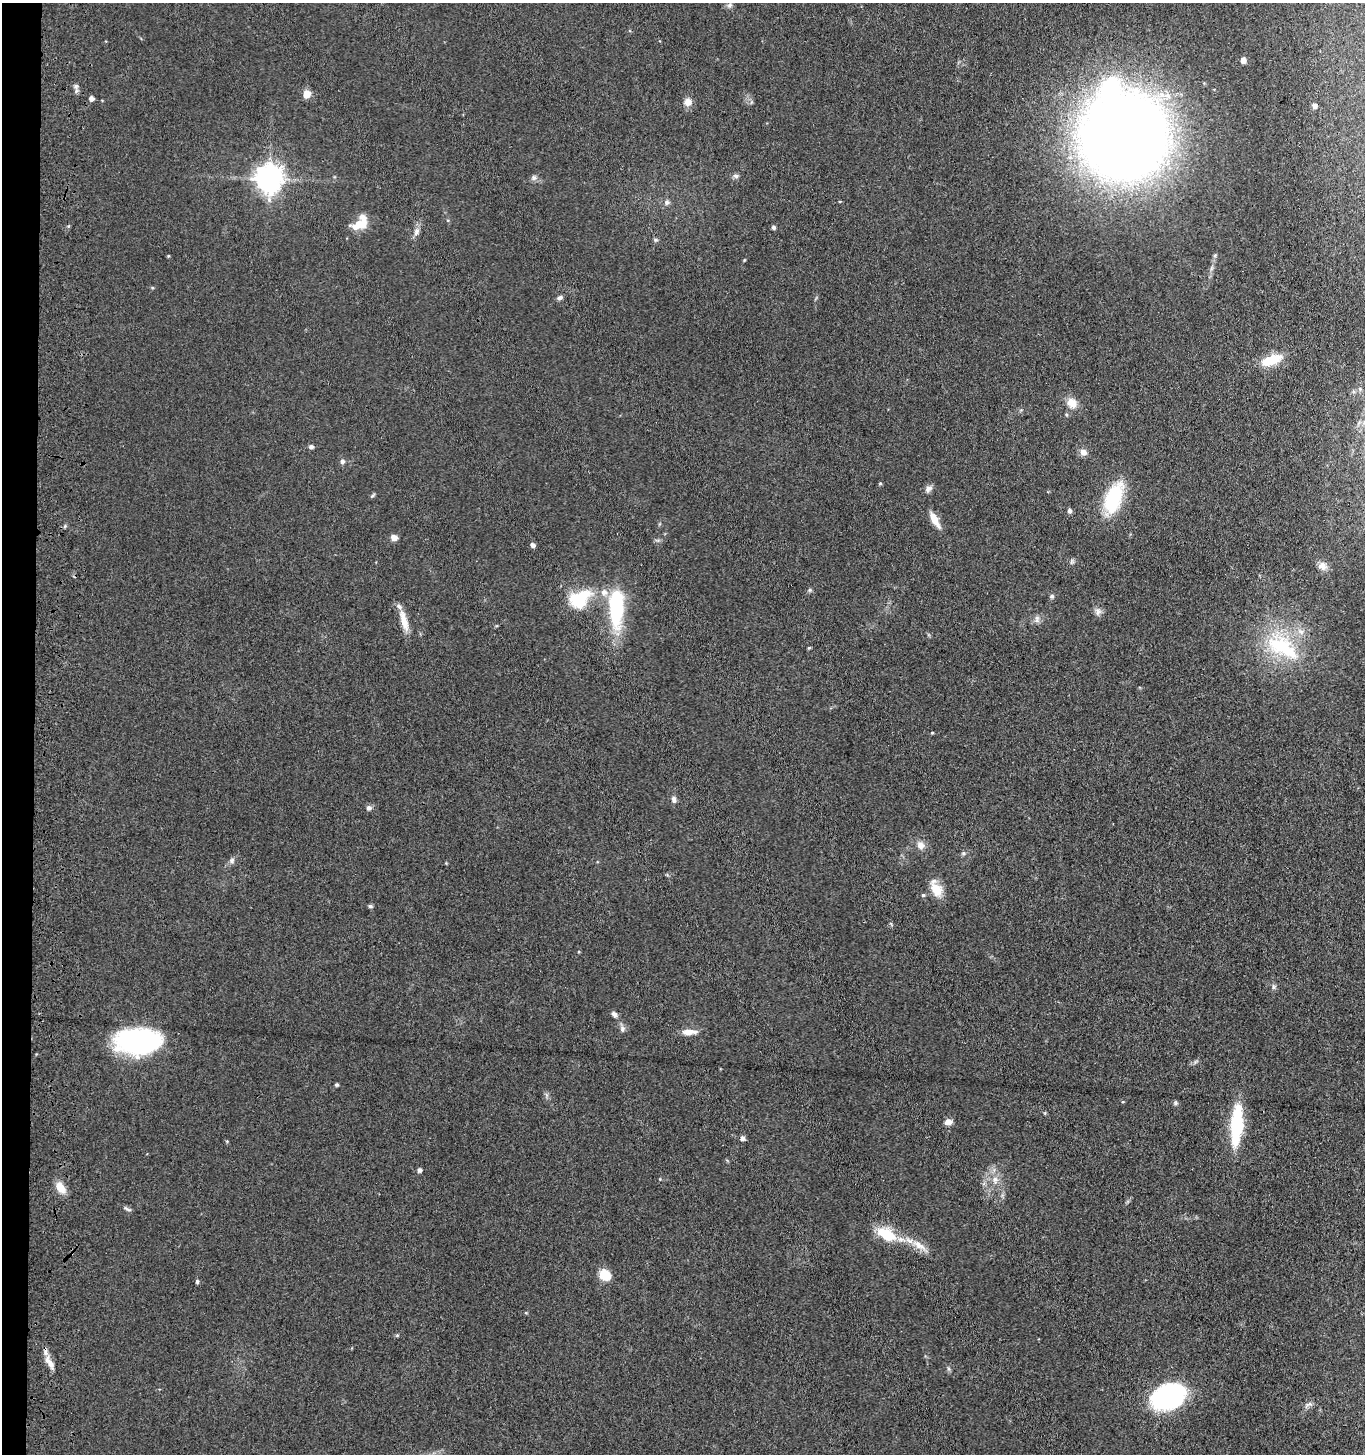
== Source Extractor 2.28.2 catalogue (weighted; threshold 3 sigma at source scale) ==
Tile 4 of 3 x 3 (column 1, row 2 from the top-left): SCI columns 207-1569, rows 1455-2906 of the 4543 x 4361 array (HDU 1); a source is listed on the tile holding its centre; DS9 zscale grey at full resolution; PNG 1367 x 1456 px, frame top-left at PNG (2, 3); no overlay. Shown black and unused: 2% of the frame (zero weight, under 3 of 4 exposures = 5% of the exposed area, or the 3 px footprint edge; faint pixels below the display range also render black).
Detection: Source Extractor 2.28.2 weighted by HDU 2 'WHT'; one run over the whole footprint, this tile lists its part. Background 0.0674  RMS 0.0074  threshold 0.0332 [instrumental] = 3 sigma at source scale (4.5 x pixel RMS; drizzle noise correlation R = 1.50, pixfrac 1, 0.05/0.05 arcsec/px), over >= 5 px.
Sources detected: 77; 1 inside a brighter object's white glare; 1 cosmic-ray / hot-pixel residue — not listed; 2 inside a brighter listed object's ellipse — not listed separately; the other 73 listed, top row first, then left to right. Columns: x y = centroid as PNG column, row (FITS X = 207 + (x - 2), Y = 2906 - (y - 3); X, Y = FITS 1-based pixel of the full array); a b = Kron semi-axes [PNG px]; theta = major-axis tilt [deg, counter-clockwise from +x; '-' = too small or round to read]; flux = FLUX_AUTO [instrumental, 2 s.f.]
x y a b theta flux
729 5 7 6 - 1.9
1243 60 5 5 - 4
76 86 7 5 -70 1.9
307 94 8 6 70 8.3
91 98 5 4 - 3.2
688 102 7 7 - 6.1
1315 106 5 5 - 2.7
1123 136 69 68 - 1100
736 176 8 6 -15 1.9
269 178 9 8 - 870
534 178 8 7 - 2
667 202 7 6 - 2.2
359 223 20 12 40 15
774 227 5 4 - 1.7
416 231 10 7 73 3.5
655 240 6 5 - 1.2
168 256 4 3 - 0.67
744 260 4 3 - 0.68
560 298 7 6 - 1.9
1271 360 25 10 21 21
1072 403 14 11 -48 8
311 447 6 5 - 1.9
1083 452 9 7 -27 4.2
342 461 6 6 - 1.8
880 483 5 3 - 0.76
928 489 10 7 41 2.9
372 496 6 4 19 1
1114 498 35 17 69 43
1069 511 5 5 - 2.1
934 520 19 7 -62 8.7
394 537 7 6 - 4
533 545 5 5 - 2.6
1322 566 11 10 - 4.6
1052 596 6 5 - 1.3
580 599 28 19 34 33
616 607 33 12 90 73
1098 612 10 8 86 3.2
1037 619 11 5 85 2.3
404 621 29 8 -74 10
1281 646 44 28 -26 58
809 648 4 4 - 0.86
932 733 4 4 - 0.68
674 799 9 6 -81 2.5
369 808 6 6 - 2.5
920 845 11 9 -68 4.7
964 853 6 5 - 1.4
232 860 8 7 - 2.2
936 889 20 13 -54 12
923 895 4 4 - 1.1
370 906 6 5 - 1.2
1273 987 8 4 -82 1.5
614 1014 8 6 -41 2.2
622 1029 7 7 - 2.3
689 1032 17 7 1 6.8
138 1041 43 23 0 110
336 1085 4 4 - 1.3
1176 1103 6 5 - 1.3
948 1122 9 6 14 3.5
1236 1125 34 10 86 61
743 1138 6 5 - 2.2
419 1170 5 5 - 2
995 1180 9 9 - 4.7
60 1188 12 8 -58 9.5
127 1209 12 4 -28 1.7
886 1234 22 11 -32 25
919 1245 24 9 -34 9.8
605 1275 9 8 - 18
197 1281 6 4 -77 1.2
526 1313 5 3 - 0.63
50 1362 21 6 -62 6.1
949 1369 6 4 -71 1.2
1169 1397 31 22 24 110
1308 1405 14 5 32 2.6